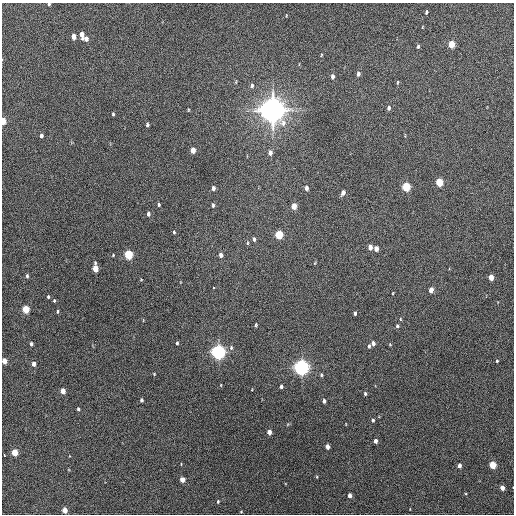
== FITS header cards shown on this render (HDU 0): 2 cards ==
NAXIS1  =                  512 / Axis length
NAXIS2  =                  512 / Axis length

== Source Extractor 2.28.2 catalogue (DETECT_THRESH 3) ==
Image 512 x 512 px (HDU 0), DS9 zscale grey, 1 PNG px = 1 image px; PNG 516 x 516 px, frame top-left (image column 1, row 512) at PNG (2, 3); no overlay
Background 589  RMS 16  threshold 49.4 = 3 sigma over >= 5 px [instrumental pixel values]
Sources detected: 88; all 88 listed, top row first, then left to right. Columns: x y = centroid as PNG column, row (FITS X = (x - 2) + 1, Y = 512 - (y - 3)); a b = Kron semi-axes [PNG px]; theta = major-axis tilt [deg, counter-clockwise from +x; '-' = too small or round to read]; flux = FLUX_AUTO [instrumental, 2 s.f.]
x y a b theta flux
49 4 3 3 - 1.4e+03
426 12 4 3 - 1.5e+03
81 34 6 3 -85 6.4e+03
73 36 5 4 - 9.5e+03
86 39 5 5 - 5.5e+03
451 44 5 4 - 2.7e+04
418 46 4 3 - 1.7e+03
321 55 4 3 - 9.0e+02
358 74 6 4 79 3.3e+03
332 76 6 4 -88 4.3e+03
397 82 6 3 81 1.1e+03
252 85 6 4 85 2.8e+03
389 108 6 4 80 2.9e+03
188 110 4 3 - 9.5e+02
272 110 9 8 - 1.5e+06
113 114 4 2 - 1.4e+03
3 121 5 3 - 2.4e+04
147 125 4 3 - 2.2e+03
41 136 4 3 - 2.8e+03
193 150 5 4 - 1.1e+04
270 153 5 4 - 5.8e+03
439 182 5 4 - 3.9e+04
406 187 5 4 - 5.6e+04
213 188 5 4 - 3.6e+03
306 188 6 4 -84 3.5e+03
343 193 6 4 70 4.3e+03
159 204 4 3 - 1.6e+03
213 205 5 3 - 1.9e+03
294 206 5 4 - 1.4e+04
148 214 5 4 - 2.8e+03
174 232 4 3 - 1.3e+03
279 235 5 4 - 4.6e+04
254 239 5 3 - 2.6e+03
247 243 5 3 - 1.1e+03
370 247 5 4 - 6.0e+03
376 249 5 4 - 6.5e+03
113 255 4 3 - 1.0e+03
128 255 5 4 - 6.1e+04
221 255 5 4 - 4.2e+03
95 268 6 4 -88 1.8e+04
27 276 5 4 - 2.0e+03
491 277 5 4 - 1.1e+04
141 280 5 3 - 7.6e+02
214 288 3 2 - 6.8e+03
431 290 5 4 - 7.9e+03
393 293 4 3 - 7.8e+02
48 297 4 3 - 1.4e+03
54 300 4 3 - 1.3e+03
25 309 5 4 - 3.2e+04
57 311 5 3 - 1.3e+03
355 313 4 3 - 2.2e+03
400 319 4 3 - 8.6e+02
256 325 4 3 - 1.4e+03
397 326 5 4 - 1.7e+03
177 343 4 3 - 1.5e+03
373 343 4 4 - 3.7e+03
31 344 4 3 - 2.3e+03
369 346 6 4 75 1.9e+03
231 347 7 5 -78 2.3e+03
218 352 6 5 - 4.7e+05
4 361 4 4 - 1.0e+04
497 361 3 3 - 1.0e+03
34 364 4 4 - 5.7e+03
301 367 6 5 - 5.1e+05
154 374 3 3 - 7.8e+02
321 375 4 3 - 1.4e+03
221 385 4 2 - 7.5e+02
281 386 4 3 - 2.7e+03
63 391 4 4 - 1.2e+04
365 393 4 3 - 1.7e+03
141 400 4 3 - 2.1e+03
324 401 4 3 - 3.0e+03
78 409 3 3 - 1.7e+03
373 420 5 4 - 1.7e+03
269 432 4 4 - 6.7e+03
375 441 4 3 - 4.4e+03
327 447 4 4 - 5.8e+03
14 452 5 4 - 2.5e+04
4 455 3 3 - 6.5e+03
459 465 4 4 - 4.4e+03
493 465 5 4 - 3.1e+04
317 477 4 3 - 8.8e+02
182 479 4 4 - 1.0e+04
502 488 4 4 - 7.2e+03
350 495 4 4 - 5.4e+03
218 501 5 4 - 1.4e+03
64 510 4 4 - 1.2e+04
241 512 5 3 - 8.8e+02
At the frame edge (FLAGS 8, measured only in part): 3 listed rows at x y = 49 4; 3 121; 4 361